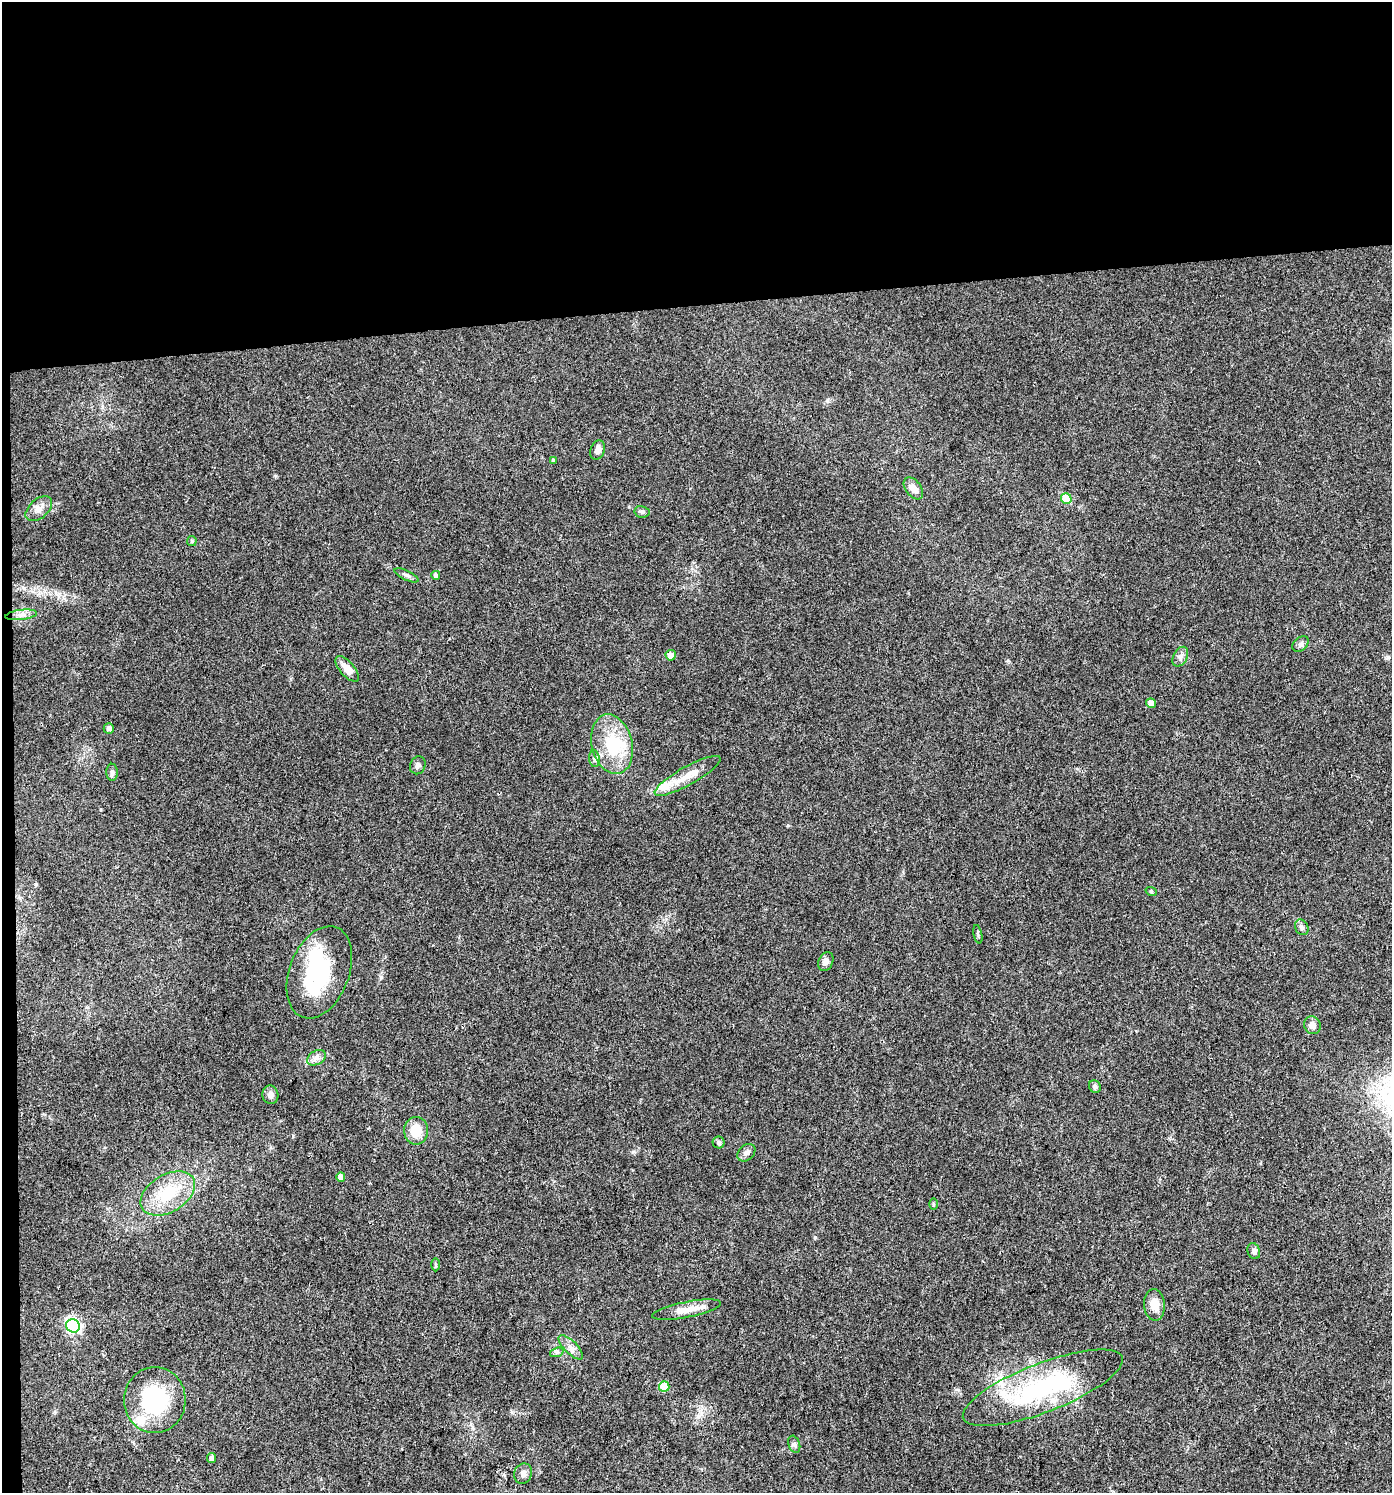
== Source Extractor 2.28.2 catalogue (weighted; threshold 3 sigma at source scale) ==
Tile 1 of 3 x 3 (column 1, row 1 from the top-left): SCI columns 45-1434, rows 2982-4472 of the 4218 x 4472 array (HDU 1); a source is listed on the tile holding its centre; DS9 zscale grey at full resolution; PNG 1394 x 1495 px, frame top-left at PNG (2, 2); each listed source drawn as its Kron ellipse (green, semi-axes under 4 px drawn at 4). Shown black and unused: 21% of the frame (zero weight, under 3 of 4 exposures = <1% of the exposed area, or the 3 px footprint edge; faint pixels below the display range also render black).
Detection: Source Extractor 2.28.2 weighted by HDU 2 'WHT'; one run over the whole footprint, this tile lists its part. Background 0.0306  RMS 0.0039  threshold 0.0176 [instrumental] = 3 sigma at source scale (4.5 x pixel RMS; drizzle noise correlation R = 1.50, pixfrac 1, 0.0396/0.0396 arcsec/px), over >= 5 px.
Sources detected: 54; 1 inside a brighter object's white glare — neither listed nor drawn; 4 inside a brighter listed object's ellipse — not listed separately; the other 49 listed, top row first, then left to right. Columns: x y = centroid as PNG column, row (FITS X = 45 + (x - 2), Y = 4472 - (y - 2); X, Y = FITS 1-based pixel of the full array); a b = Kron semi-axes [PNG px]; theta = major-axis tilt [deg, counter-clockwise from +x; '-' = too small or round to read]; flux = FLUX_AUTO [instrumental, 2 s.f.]
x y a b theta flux
597 450 10 7 71 2.1
553 460 4 3 - 0.48
913 488 12 7 -53 2.9
1066 499 5 5 - 14
39 509 15 9 42 2.9
642 512 7 5 -11 0.85
192 541 5 4 - 0.45
407 575 13 4 -26 1.2
436 575 4 4 - 1.1
21 615 16 5 7 2
1301 644 9 6 42 1.1
671 655 5 5 - 3.2
1180 657 10 7 61 1.6
347 669 15 7 -49 4.1
1151 703 5 4 - 2.5
109 728 5 5 - 1.3
612 744 30 20 -76 18
594 758 8 5 -84 1.1
418 765 9 7 67 1.1
112 772 8 5 -90 1
687 776 37 9 29 7.1
1151 891 6 3 -18 0.44
1302 927 8 6 -62 1.2
978 934 9 3 -79 0.56
826 961 10 7 65 1.6
319 972 48 30 69 37
1312 1025 9 8 - 2.2
316 1058 10 7 31 1.7
1095 1087 6 5 - 1.1
270 1095 9 8 - 2
416 1131 14 12 -90 6.9
719 1142 6 6 - 0.78
746 1153 10 7 43 1.6
341 1177 5 4 - 2.8
168 1193 30 18 31 18
933 1204 6 3 -89 0.43
1254 1251 8 6 -72 1
436 1265 7 3 -90 0.54
1154 1305 16 10 -86 4.4
687 1310 35 7 11 5.5
73 1326 7 6 - 76
571 1347 16 6 -44 2.4
557 1352 7 4 18 0.82
664 1387 5 5 - 9
1043 1388 85 24 21 56
155 1400 33 30 87 33
794 1444 9 5 -71 1
211 1458 5 4 - 2
523 1474 10 8 68 1.7
Unlisted compact peaks at least as high as the median listed source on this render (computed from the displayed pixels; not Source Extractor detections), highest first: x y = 815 1237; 35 884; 293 1136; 827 401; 512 1412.